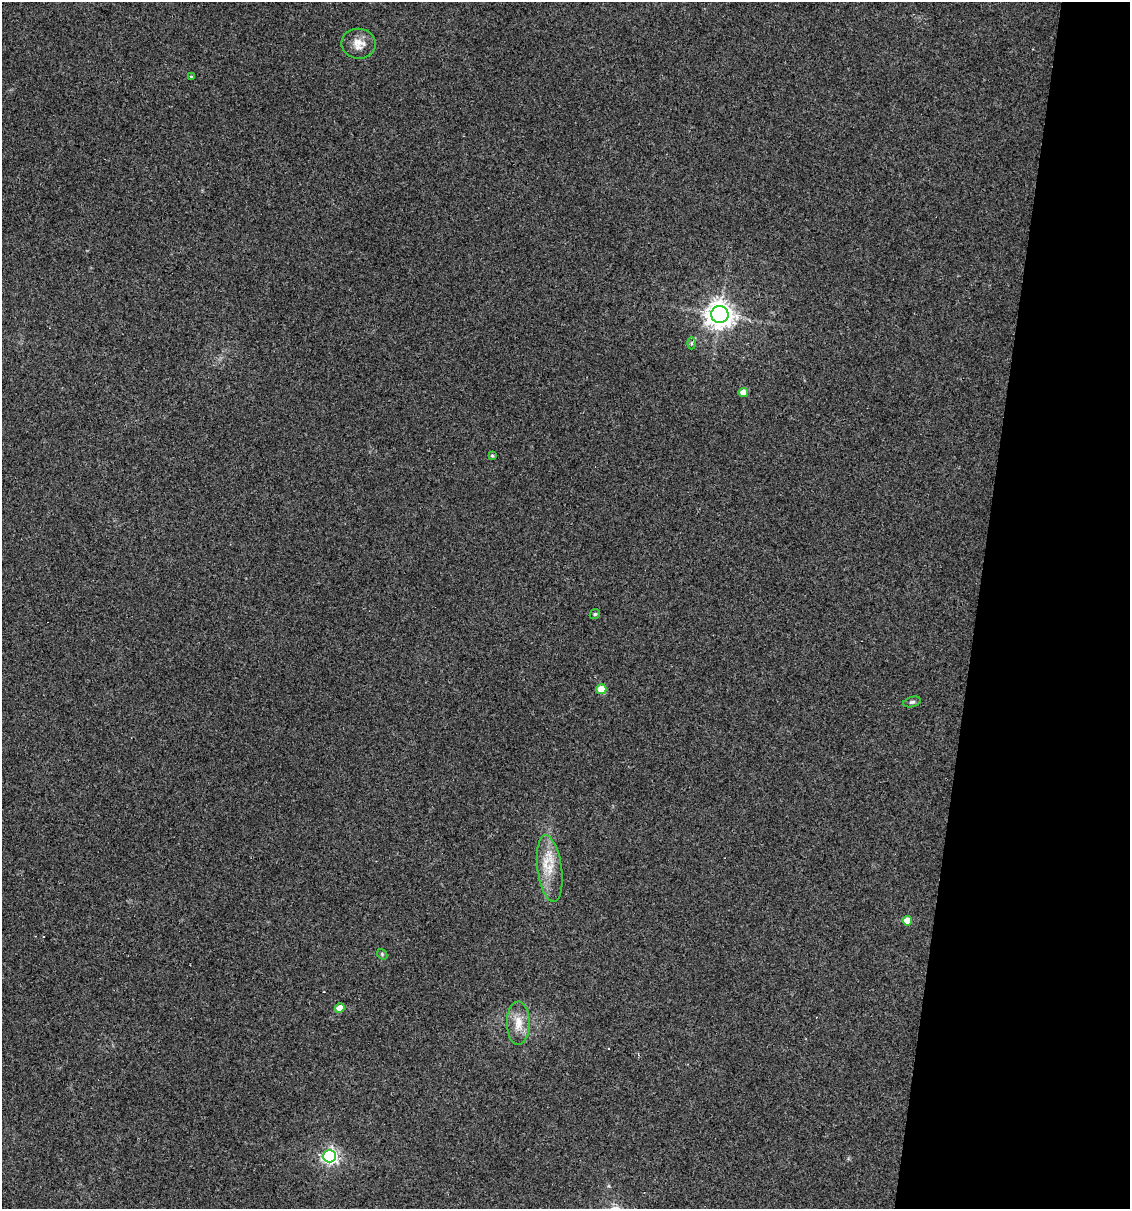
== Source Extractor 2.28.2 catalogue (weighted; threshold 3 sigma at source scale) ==
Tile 8 of 4 x 4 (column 4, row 2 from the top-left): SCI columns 3614-4741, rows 2417-3623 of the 4853 x 4831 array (HDU 1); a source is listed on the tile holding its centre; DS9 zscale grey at full resolution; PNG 1132 x 1211 px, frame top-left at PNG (2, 2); each listed source drawn as its Kron ellipse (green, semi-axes under 4 px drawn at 4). Shown black and unused: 13% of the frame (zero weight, under 3 of 4 exposures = <1% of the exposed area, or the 3 px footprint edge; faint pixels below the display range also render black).
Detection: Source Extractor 2.28.2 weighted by HDU 2 'WHT'; one run over the whole footprint, this tile lists its part. Background 0.149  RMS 0.0066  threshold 0.0296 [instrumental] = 3 sigma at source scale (4.5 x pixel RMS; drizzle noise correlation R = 1.50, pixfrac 1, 0.05/0.05 arcsec/px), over >= 5 px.
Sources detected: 15; all 15 listed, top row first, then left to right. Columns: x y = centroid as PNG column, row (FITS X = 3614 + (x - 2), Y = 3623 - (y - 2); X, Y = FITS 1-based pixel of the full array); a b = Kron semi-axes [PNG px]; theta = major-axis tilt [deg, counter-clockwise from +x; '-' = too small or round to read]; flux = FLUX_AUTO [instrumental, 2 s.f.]
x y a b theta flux
359 44 17 15 -9 8.1
191 77 3 3 - 0.8
720 314 9 8 - 660
691 343 6 4 89 1.1
743 392 5 4 - 7.9
492 456 4 4 - 1
595 614 5 4 - 0.88
601 689 5 5 - 17
912 702 9 5 14 1.5
550 869 33 12 -82 16
907 921 5 4 - 9
382 954 6 4 -49 0.91
340 1008 5 4 - 10
518 1023 21 11 -90 10
330 1156 6 6 - 180